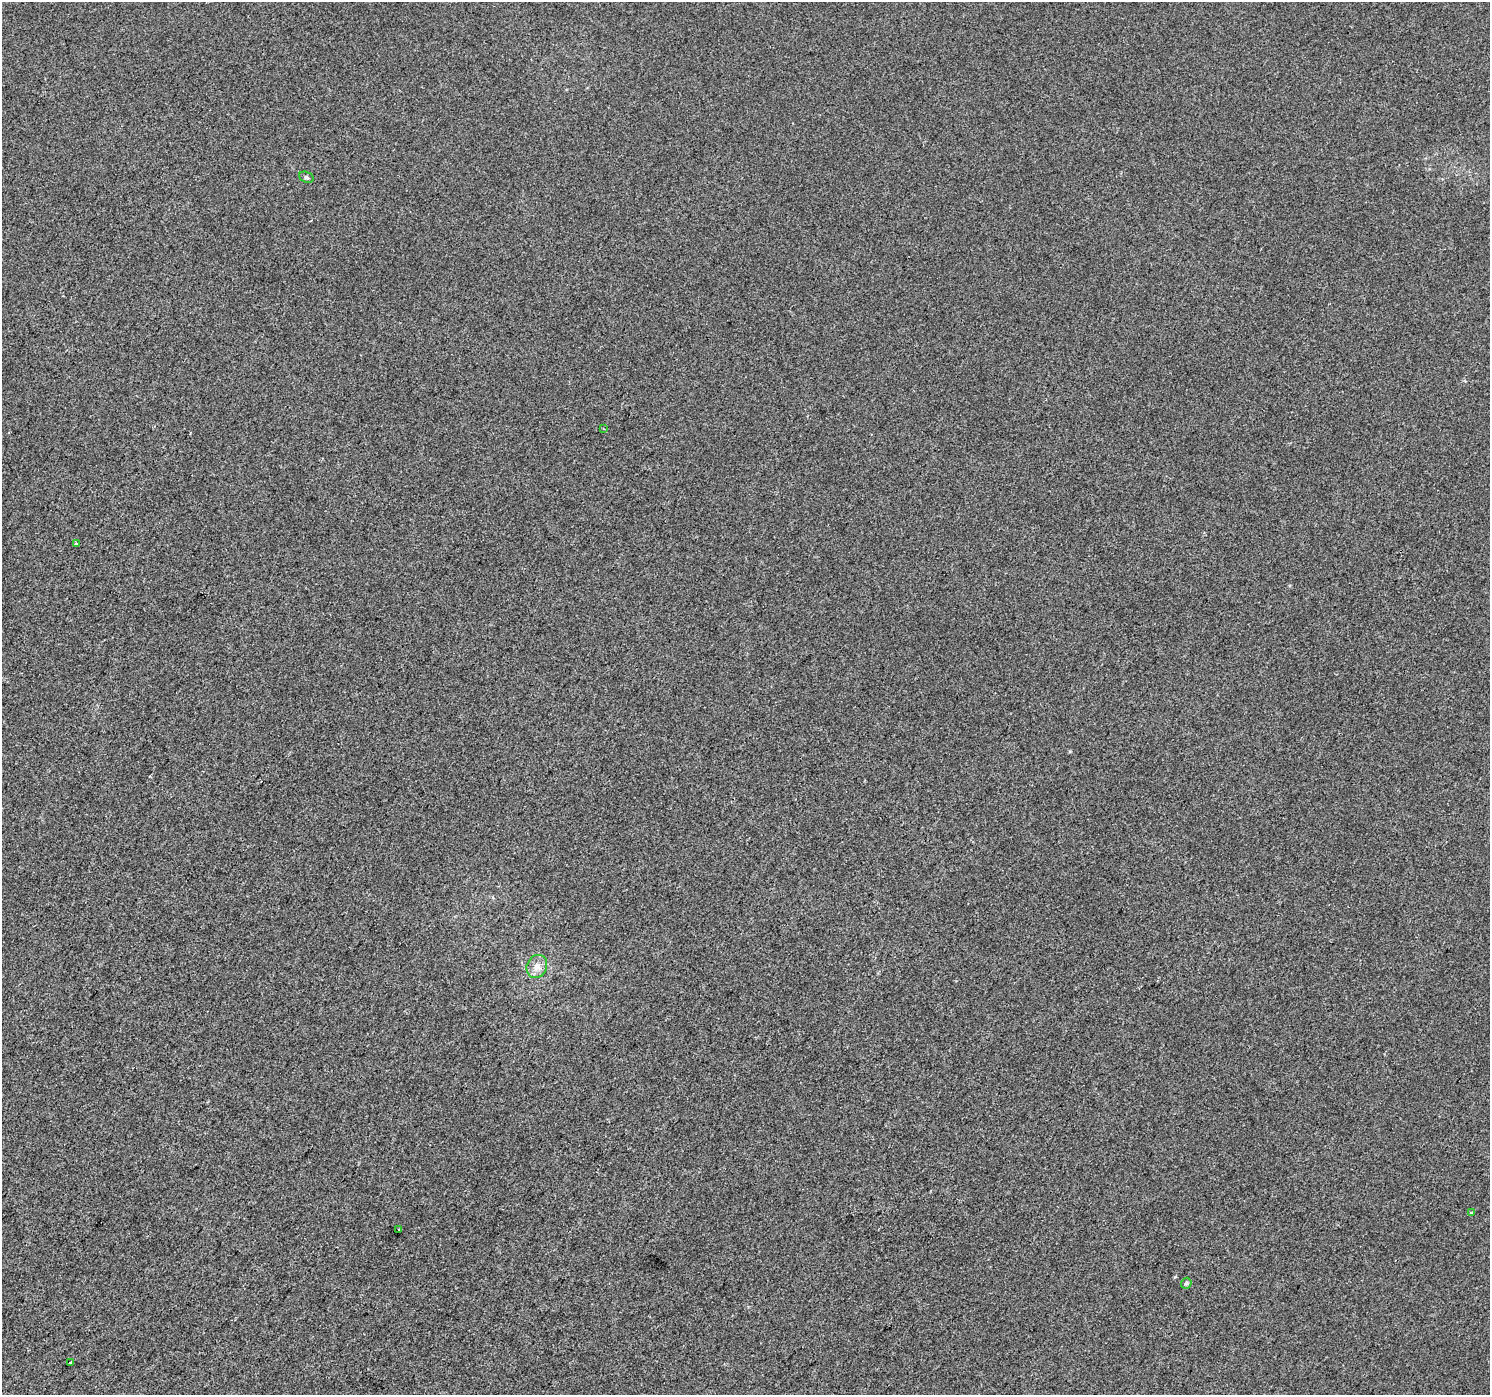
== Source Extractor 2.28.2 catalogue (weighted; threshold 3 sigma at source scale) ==
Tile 7 of 4 x 4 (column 3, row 2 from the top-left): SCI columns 2982-4469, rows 3036-4428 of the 5957 x 6003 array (HDU 1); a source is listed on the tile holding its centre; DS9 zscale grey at full resolution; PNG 1492 x 1397 px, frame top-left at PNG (2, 2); each listed source drawn as its Kron ellipse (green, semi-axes under 4 px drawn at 4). Shown black and unused: <1% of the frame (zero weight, under 2 of 3 exposures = <1% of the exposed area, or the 3 px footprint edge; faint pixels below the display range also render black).
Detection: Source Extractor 2.28.2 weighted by HDU 2 'WHT'; one run over the whole footprint, this tile lists its part. Background 8.40e-04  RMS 0.0058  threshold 0.026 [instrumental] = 3 sigma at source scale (4.5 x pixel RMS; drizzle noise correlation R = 1.50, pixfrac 1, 0.0396/0.0396 arcsec/px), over >= 5 px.
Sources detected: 8; all 8 listed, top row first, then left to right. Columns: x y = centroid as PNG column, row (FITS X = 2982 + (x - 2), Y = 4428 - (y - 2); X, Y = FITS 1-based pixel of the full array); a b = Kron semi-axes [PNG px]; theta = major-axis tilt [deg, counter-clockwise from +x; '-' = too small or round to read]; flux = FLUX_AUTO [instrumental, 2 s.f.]
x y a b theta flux
306 177 7 5 -20 1.2
603 428 4 2 - 0.44
76 544 3 3 - 0.96
537 966 12 10 65 4.4
1472 1213 3 3 - 2.1
399 1230 3 2 - 1
1186 1283 6 5 - 0.84
71 1363 3 3 - 1.7